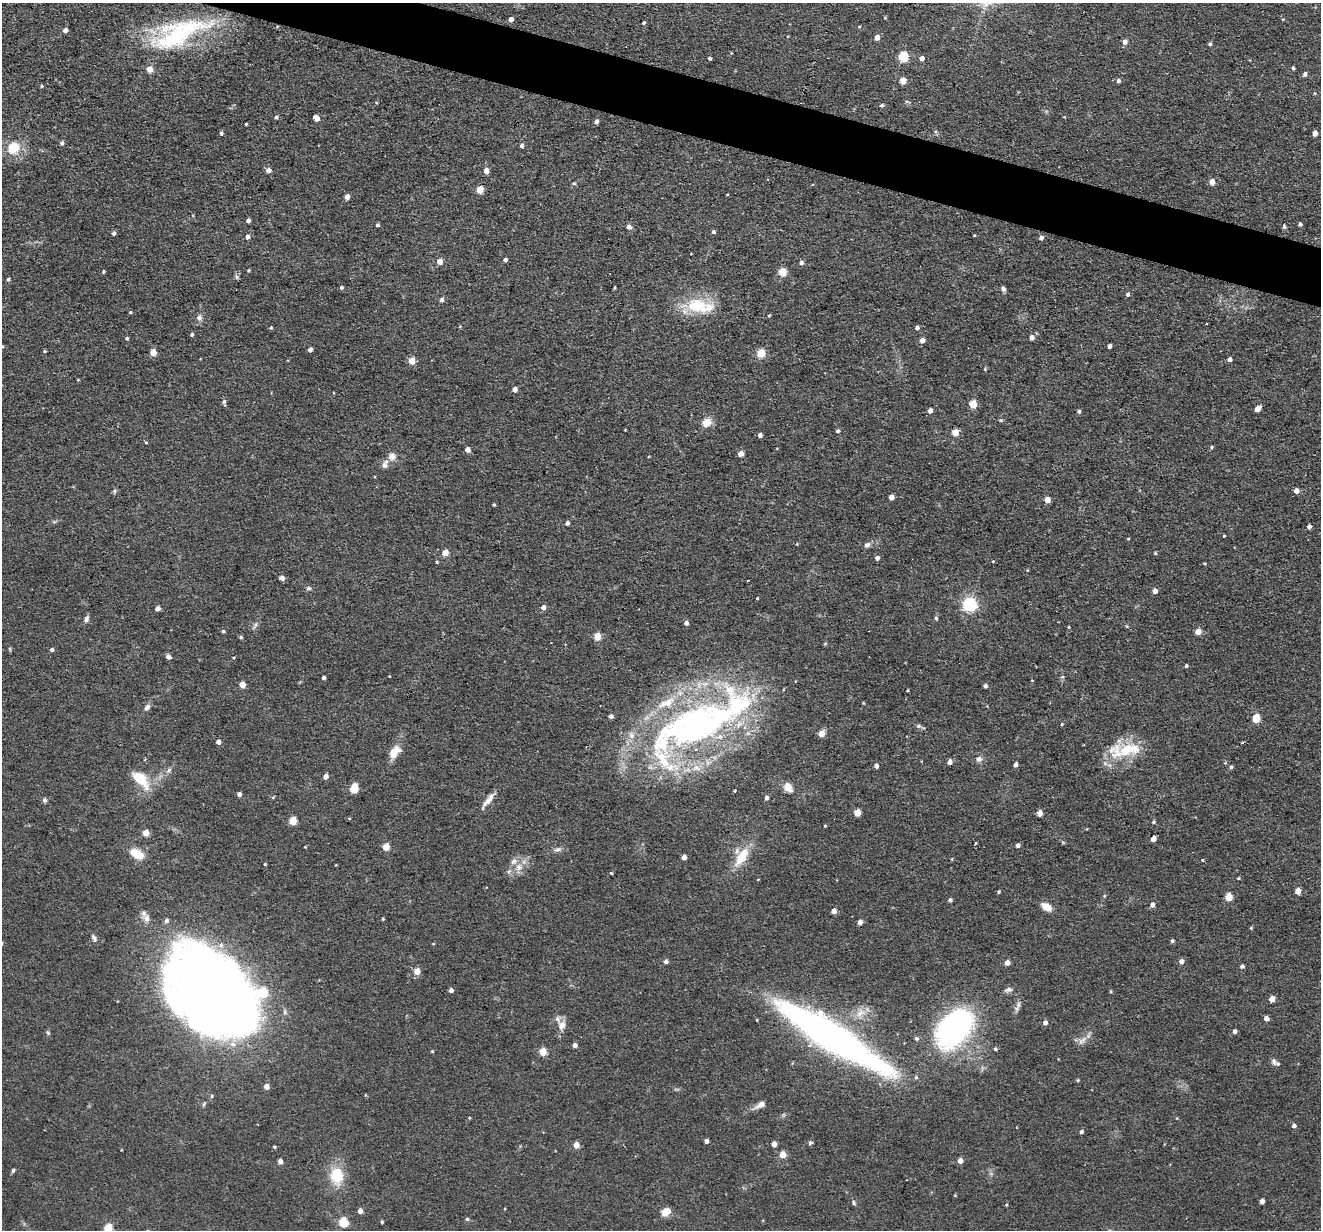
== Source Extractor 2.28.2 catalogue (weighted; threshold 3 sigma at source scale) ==
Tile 11 of 4 x 4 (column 3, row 3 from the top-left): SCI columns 2640-3958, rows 1356-2583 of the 5278 x 5295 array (HDU 1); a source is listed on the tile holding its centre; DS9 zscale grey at full resolution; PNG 1323 x 1232 px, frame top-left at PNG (2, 3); no overlay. Shown black and unused: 4% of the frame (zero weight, under 2 of 3 exposures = <1% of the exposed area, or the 3 px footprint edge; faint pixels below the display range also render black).
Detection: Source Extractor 2.28.2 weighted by HDU 2 'WHT'; one run over the whole footprint, this tile lists its part. Background 0.0571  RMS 0.0069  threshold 0.031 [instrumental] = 3 sigma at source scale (4.5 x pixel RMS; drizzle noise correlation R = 1.50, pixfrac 1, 0.05/0.05 arcsec/px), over >= 5 px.
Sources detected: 275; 4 inside a brighter object's white glare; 1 cosmic-ray / hot-pixel residue — not listed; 17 inside a brighter listed object's ellipse — not listed separately; the other 253 listed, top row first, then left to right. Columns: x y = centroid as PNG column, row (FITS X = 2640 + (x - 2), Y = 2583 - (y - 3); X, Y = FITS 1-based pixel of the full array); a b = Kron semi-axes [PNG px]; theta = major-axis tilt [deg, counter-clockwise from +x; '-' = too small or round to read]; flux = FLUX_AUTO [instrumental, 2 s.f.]
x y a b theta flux
885 18 5 3 - 0.6
511 19 4 4 - 3.7
1283 19 4 3 - 0.54
644 23 4 3 - 1.1
859 27 5 3 - 0.6
65 30 4 4 - 3.3
179 34 77 36 22 94
877 37 4 4 - 5.9
1125 42 5 4 - 4.1
1210 44 5 4 - 1.4
903 56 5 5 - 48
710 58 3 3 - 1.6
922 58 4 4 - 3.6
1293 68 4 4 - 1.6
1305 74 5 4 - 2.3
1118 80 5 5 - 2
903 81 5 4 - 8.5
42 86 4 4 - 0.79
881 105 5 4 - 1.3
276 117 5 4 - 1.5
316 118 6 4 -44 5.3
596 122 4 4 - 2.2
246 124 3 3 - 0.89
221 133 4 4 - 1.5
1315 133 5 4 - 5.4
62 143 5 4 - 1.7
522 146 4 4 - 2.3
13 148 20 17 42 17
268 170 5 5 - 3.7
486 171 4 4 - 6.7
1212 182 5 5 - 6.3
574 183 5 4 - 0.88
480 189 5 4 - 17
727 195 3 2 - 0.54
347 197 4 4 - 6.4
248 220 4 4 - 2.6
1300 224 4 4 - 1.6
377 225 4 3 - 1.3
1284 226 6 4 -89 1.3
629 227 6 5 - 3.4
713 232 4 4 - 1.6
113 233 5 5 - 1.8
974 235 3 2 - 0.62
247 237 5 4 - 3.3
1041 238 5 4 - 2.6
505 260 4 4 - 2
440 261 5 4 - 7.4
801 263 5 5 - 2.4
248 270 3 3 - 0.77
104 271 4 3 - 0.8
782 272 5 5 - 27
8 279 4 4 - 1.3
341 287 4 4 - 1.3
614 288 4 2 - 0.72
1003 289 6 5 - 2
1128 294 4 4 - 1.9
441 300 5 4 - 2.5
697 306 46 17 0 32
130 312 4 3 - 0.95
769 316 4 3 - 0.71
199 318 8 7 - 3.1
1206 324 3 2 - 0.9
271 328 4 3 - 1
917 328 4 4 - 2.2
192 334 4 4 - 1.2
1032 337 4 4 - 4.3
127 338 4 4 - 1.3
922 340 4 4 - 4.9
2 346 4 3 - 0.65
1109 346 4 4 - 3.3
310 350 5 4 - 1.7
44 351 4 3 - 0.81
153 352 5 4 - 12
761 353 5 5 - 26
1229 359 4 4 - 3.1
412 361 5 5 - 11
985 369 5 4 - 0.73
78 380 3 3 - 0.59
515 389 4 4 - 5.1
224 402 6 5 - 1.5
973 404 5 5 - 18
1257 409 5 4 - 7.2
930 410 4 4 - 4.4
1079 411 4 4 - 1.5
706 422 12 10 36 7.1
837 431 4 4 - 1.8
955 432 5 4 - 13
760 435 4 4 - 3
146 442 4 3 - 0.7
1211 447 5 4 - 1.1
467 450 4 4 - 4.8
741 454 6 6 - 3.3
392 456 13 12 - 5.4
114 491 6 5 - 1.3
1296 491 4 4 - 4.9
891 497 4 4 - 5.8
1047 500 4 4 - 7.6
494 505 3 3 - 0.91
54 522 6 5 - 1.1
567 523 4 4 - 2.2
1309 526 4 4 - 2.6
1224 536 3 2 - 0.61
1128 539 3 3 - 0.58
867 545 7 6 - 2.6
445 553 5 4 - 11
1155 553 4 4 - 0.82
877 558 5 4 - 2.4
437 562 4 3 - 0.73
993 562 3 3 - 1.3
1204 563 5 3 - 0.72
1027 570 4 3 - 0.57
282 578 6 5 - 2.6
308 588 6 6 - 1.7
1155 591 4 4 - 5.8
757 598 3 3 - 0.62
969 604 6 6 - 170
543 607 5 4 - 4
157 608 4 4 - 4.8
936 618 6 4 -85 1.1
86 619 8 5 64 2.5
686 623 4 4 - 2.8
255 625 11 4 60 1.8
1069 627 5 3 - 0.6
223 631 4 3 - 1.2
1198 632 5 4 - 9.3
597 636 5 5 - 16
241 637 4 4 - 1.1
52 650 4 4 - 1.6
168 657 7 5 -42 1.9
233 658 4 3 - 0.71
1186 666 4 3 - 1.3
389 676 2 2 - 0.55
323 677 3 3 - 2.1
1062 677 5 3 - 0.81
242 685 5 4 - 9.2
985 686 4 3 - 2
907 690 3 2 - 0.63
147 707 9 6 59 2.7
611 716 5 4 - 2.1
1256 718 6 4 75 20
1062 724 4 3 - 0.84
698 726 124 48 32 360
918 726 7 5 -2 1.7
821 733 5 4 - 11
218 742 4 4 - 3.8
1242 742 3 2 - 1.3
1126 750 48 19 9 32
394 752 14 8 53 12
979 759 8 8 - 2.9
949 762 4 4 - 4.1
876 765 4 4 - 3.4
1015 765 4 4 - 3
1231 767 5 4 - 1.2
169 770 9 5 49 2.2
326 776 4 4 - 4.1
141 779 29 13 -45 18
788 787 10 9 - 7
354 788 8 6 68 12
734 790 3 3 - 1.2
239 794 4 4 - 3.2
766 798 4 4 - 2.3
45 800 7 5 80 1.5
488 800 26 6 51 5.8
857 813 5 4 - 13
1039 813 4 4 - 8.3
349 818 5 3 - 0.54
293 821 5 5 - 20
1153 822 4 4 - 1
825 826 3 3 - 0.67
146 833 5 4 - 13
1153 839 4 4 - 5.4
975 843 4 3 - 0.7
1018 845 4 4 - 2
305 847 3 3 - 0.58
386 847 5 4 - 16
557 849 10 6 11 2.5
137 854 16 10 -31 12
684 857 4 4 - 4.3
741 857 30 12 57 17
1202 860 4 3 - 0.91
265 864 3 3 - 0.7
519 868 10 10 - 6.2
611 873 3 3 - 0.84
1238 878 4 3 - 0.69
758 880 3 2 - 0.5
1298 891 5 4 - 8.9
999 892 3 3 - 1
1104 896 5 4 - 0.81
1229 897 5 5 - 16
950 900 4 4 - 1.9
1152 905 5 4 - 3.9
1046 907 11 7 -33 8.3
834 911 4 4 - 4.4
147 918 13 9 -76 4.2
383 919 4 3 - 0.78
860 922 4 4 - 4.4
1251 928 4 4 - 0.78
94 938 10 5 -61 2.4
1172 941 4 4 - 1.4
2 944 3 3 - 1.7
433 944 5 3 - 0.53
1181 961 5 4 - 4
666 962 6 5 - 1.9
1007 963 4 4 - 4.2
1242 966 4 4 - 1.9
417 971 5 5 - 10
451 990 4 4 - 3.1
1008 990 11 6 10 2.5
217 991 95 50 -40 890
1111 991 4 3 - 0.86
1272 999 5 4 - 8.6
1018 1005 13 6 80 3.1
860 1013 16 11 35 7.7
1266 1018 4 4 - 4.3
757 1020 4 3 - 0.57
1045 1023 4 4 - 3.2
562 1025 15 10 63 5.5
954 1028 39 25 47 180
1235 1031 4 4 - 2.7
48 1033 6 5 - 1.1
832 1038 124 24 -32 320
916 1038 5 4 - 1.4
1080 1042 9 7 90 2.9
575 1045 4 4 - 3.2
995 1049 4 4 - 1.2
432 1051 4 4 - 0.79
543 1051 5 5 - 18
1274 1062 9 6 -63 2.4
1078 1080 4 3 - 0.89
266 1087 4 4 - 5.5
212 1096 5 4 - 0.94
760 1105 16 6 29 4.7
469 1118 4 3 - 0.63
1294 1126 5 4 - 2
1081 1132 5 4 - 1.5
706 1141 4 4 - 3.3
810 1143 4 3 - 3
774 1144 4 4 - 6.4
576 1145 4 4 - 8.1
274 1147 4 3 - 0.93
783 1155 5 4 - 13
280 1161 4 4 - 5.1
960 1161 4 4 - 5.4
13 1170 4 4 - 1.6
337 1175 13 10 90 29
1262 1201 4 4 - 4
854 1203 7 4 -74 1.3
360 1211 4 4 - 5
665 1212 7 5 29 21
467 1219 5 4 - 1.2
343 1222 5 5 - 37
382 1222 3 3 - 0.93
108 1228 5 5 - 29
Overlapping masked pixels (flux is a lower limit): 2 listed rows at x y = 698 726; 217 991
Isophote crosses this tile's border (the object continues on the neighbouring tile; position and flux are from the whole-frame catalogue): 2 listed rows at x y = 2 944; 108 1228